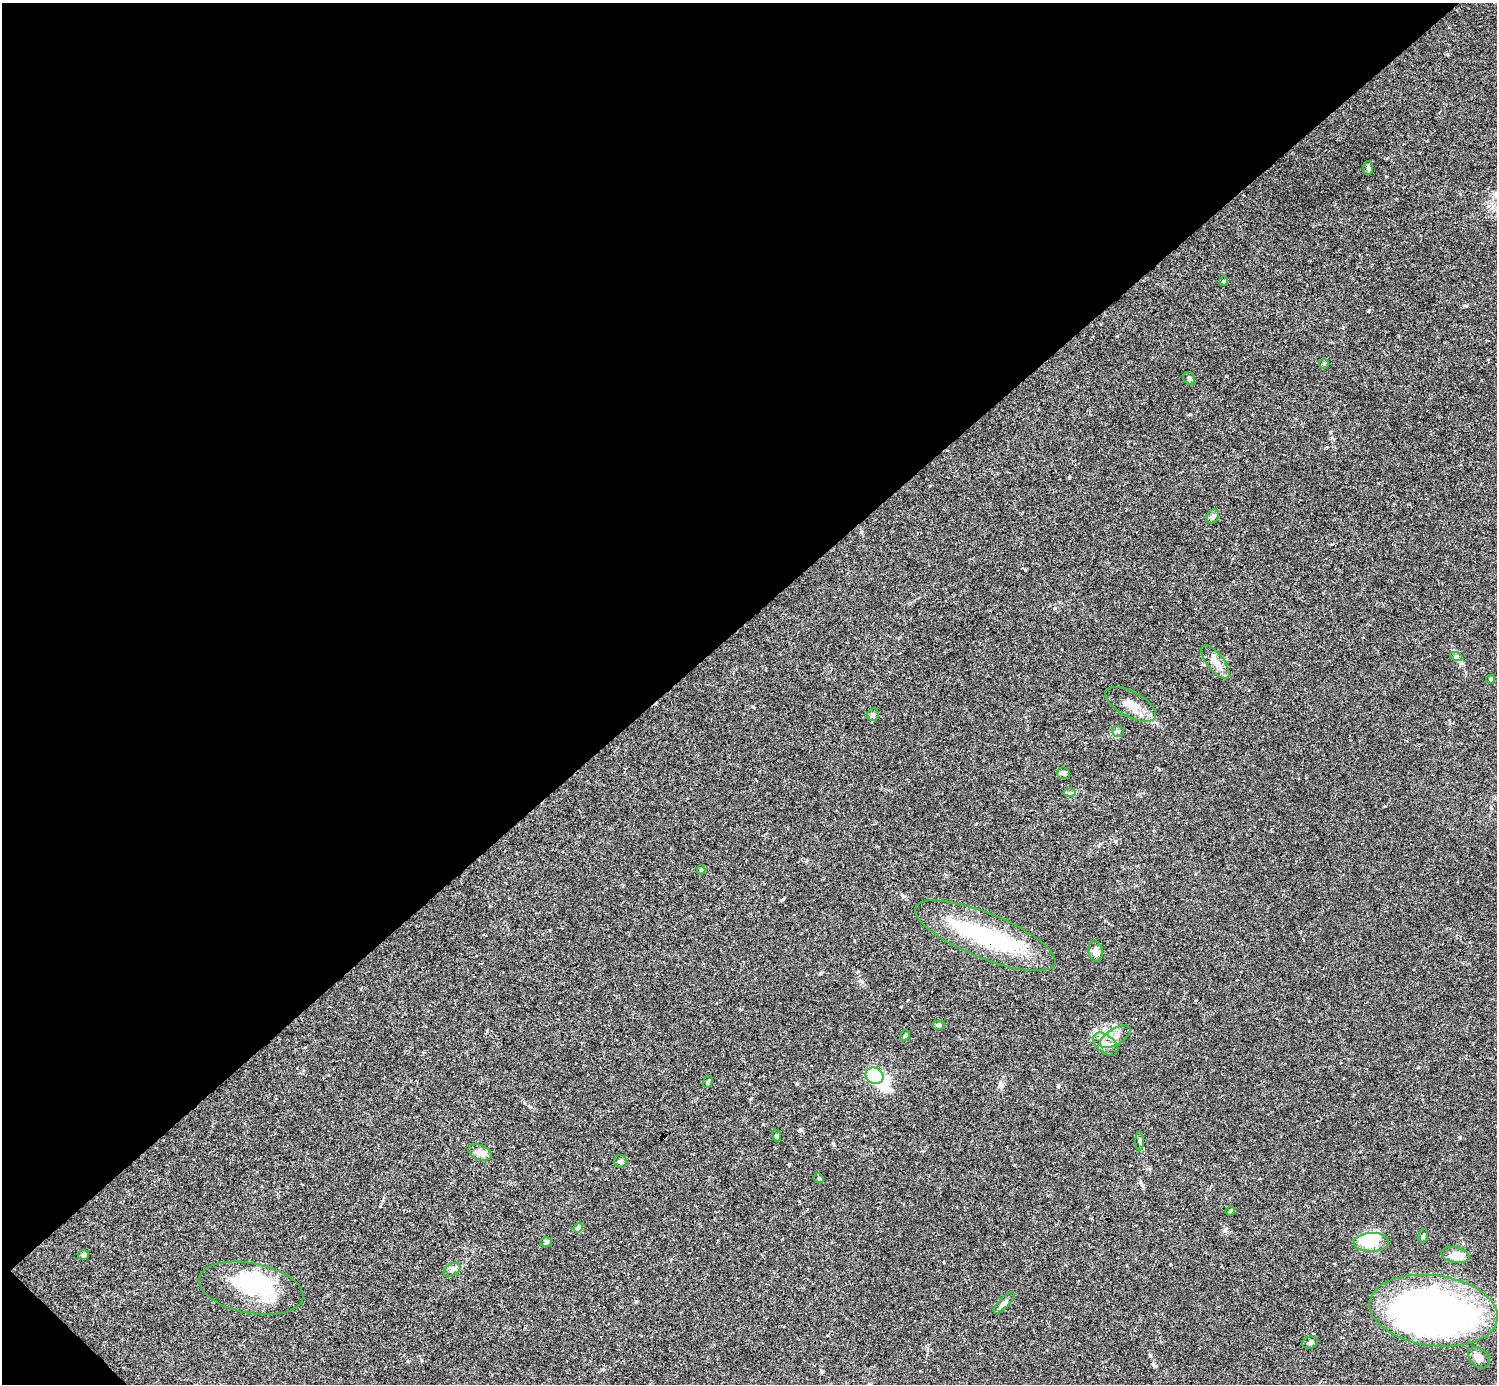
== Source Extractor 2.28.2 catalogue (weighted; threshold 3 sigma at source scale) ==
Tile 5 of 4 x 4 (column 1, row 2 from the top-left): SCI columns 1-1495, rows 2921-4302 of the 5983 x 5982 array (HDU 1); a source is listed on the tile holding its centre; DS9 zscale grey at full resolution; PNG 1499 x 1386 px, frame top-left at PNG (2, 3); each listed source drawn as its Kron ellipse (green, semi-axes under 4 px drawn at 4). Shown black and unused: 45% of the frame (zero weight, under 3 of 4 exposures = <1% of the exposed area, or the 3 px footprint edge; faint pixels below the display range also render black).
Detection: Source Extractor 2.28.2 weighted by HDU 2 'WHT'; one run over the whole footprint, this tile lists its part. Background 0.0163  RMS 0.0022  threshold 0.00973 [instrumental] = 3 sigma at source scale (4.5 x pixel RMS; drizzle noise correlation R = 1.50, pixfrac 1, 0.05/0.05 arcsec/px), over >= 5 px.
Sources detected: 48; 7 inside a brighter object's white glare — neither listed nor drawn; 1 inside a brighter listed object's ellipse — not listed separately; the other 40 listed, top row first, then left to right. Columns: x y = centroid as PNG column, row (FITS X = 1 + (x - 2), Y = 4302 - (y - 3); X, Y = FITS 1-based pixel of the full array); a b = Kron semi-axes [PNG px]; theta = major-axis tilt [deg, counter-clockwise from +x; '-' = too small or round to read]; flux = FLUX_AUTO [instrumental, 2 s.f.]
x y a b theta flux
1368 168 7 4 -89 0.44
1224 281 5 3 - 0.19
1324 364 5 4 - 0.26
1189 378 7 5 -56 0.42
1213 517 7 5 69 0.54
1456 656 6 4 -19 0.38
1216 662 20 8 -52 2.3
1491 679 4 4 - 0.36
1131 704 28 12 -29 3.5
873 715 6 5 - 0.73
1118 731 6 5 - 0.44
1063 773 7 6 - 0.51
1070 793 6 4 0 0.4
701 870 4 4 - 0.3
985 936 75 22 -22 22
1095 951 11 7 -79 1.3
938 1025 6 4 1 0.43
905 1035 6 4 62 0.34
1115 1037 17 8 32 1.9
1106 1044 14 8 -39 2.1
875 1076 9 7 -32 12
708 1082 6 4 71 0.28
776 1135 6 4 -73 0.27
1140 1141 9 4 -90 0.4
480 1152 12 7 -21 1.7
621 1161 7 6 - 0.55
819 1178 5 4 - 0.27
1230 1211 5 4 - 0.24
578 1228 5 4 - 1.7
1423 1236 7 5 74 0.35
546 1242 6 5 - 0.37
1371 1242 18 9 2 8.6
83 1255 5 5 - 0.53
1455 1255 14 7 -11 2.8
452 1270 9 6 30 0.68
251 1288 53 25 -11 13
1004 1303 14 5 46 0.79
1434 1311 65 35 -8 140
1310 1342 8 6 21 0.54
1479 1358 12 9 -43 1.6
Overlapping masked pixels (flux is a lower limit): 1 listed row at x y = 985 936
Isophote crosses this tile's border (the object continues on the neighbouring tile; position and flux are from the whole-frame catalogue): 1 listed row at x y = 1434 1311
Unlisted compact peaks at least as high as the median listed source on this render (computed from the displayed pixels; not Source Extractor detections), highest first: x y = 1150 1355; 1153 1364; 1058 1086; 1055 608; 1225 1230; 822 1372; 1447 54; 636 1301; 821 973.